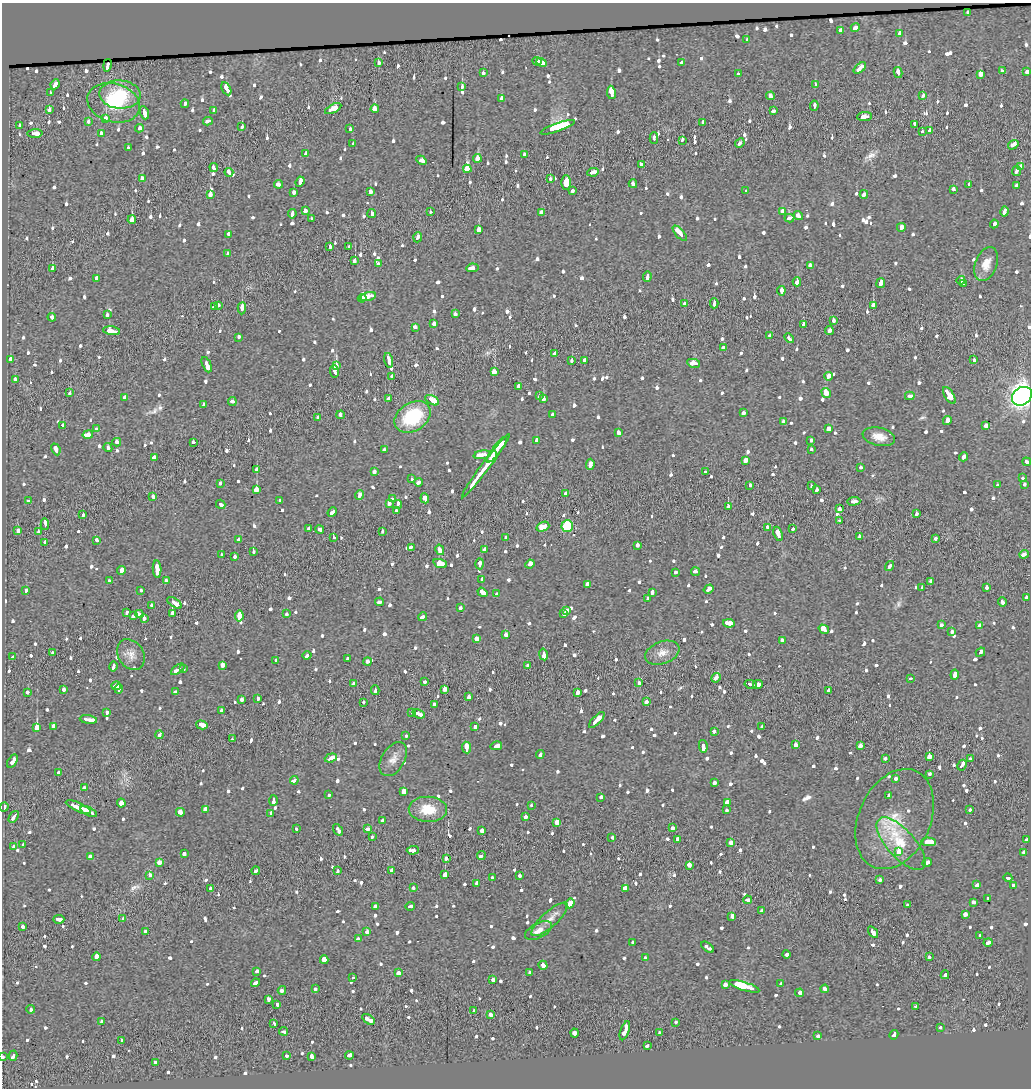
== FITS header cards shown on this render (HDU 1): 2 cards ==
NAXIS1  =                 1029
NAXIS2  =                 1086

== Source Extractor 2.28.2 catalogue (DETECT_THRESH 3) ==
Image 1029 x 1086 px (HDU 1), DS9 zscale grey, 1 PNG px = 1 image px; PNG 1033 x 1090 px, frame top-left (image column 1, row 1086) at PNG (2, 3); each listed source drawn as its Kron ellipse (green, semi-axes under 4 px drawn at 4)
Background 2.45e-05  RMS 0.013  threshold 0.0381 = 3 sigma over >= 5 px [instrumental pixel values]
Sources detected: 1136; of the 1136, the 500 brightest by FLUX_AUTO listed and drawn (636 fainter detections omitted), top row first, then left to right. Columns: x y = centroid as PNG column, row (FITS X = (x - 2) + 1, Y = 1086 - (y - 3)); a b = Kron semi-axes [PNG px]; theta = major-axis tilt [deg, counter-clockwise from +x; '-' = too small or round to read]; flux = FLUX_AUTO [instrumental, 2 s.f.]
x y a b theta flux
968 13 3 3 - 8.2
855 27 5 3 - 7.8
841 30 4 3 - 13
899 34 4 3 - 11
747 40 4 3 - 6.4
537 61 5 3 - 16
542 62 5 4 - 16
378 63 3 3 - 14
682 63 4 3 - 6.6
107 65 6 3 78 16
860 68 7 3 42 16
1002 71 4 3 - 8.7
898 72 5 3 - 17
1027 72 3 3 - 50
483 73 3 3 - 7.9
738 74 4 3 - 7.6
980 74 4 3 - 40
55 84 5 3 - 18
815 85 3 3 - 19
462 87 4 3 - 33
226 89 7 3 -63 42
611 92 7 3 -82 82
50 93 3 3 - 27
120 94 21 14 -4 36
771 96 4 3 - 8.3
923 96 3 3 - 16
502 98 3 3 - 14
113 103 27 19 -15 39
185 104 4 3 - 7.2
814 106 5 3 - 8.2
333 109 9 3 27 36
375 109 4 3 - 30
49 110 4 3 - 6.4
214 110 4 3 - 9.1
773 111 4 3 - 8.6
144 113 7 3 -70 22
865 116 7 3 6 16
106 118 3 3 - 21
89 121 3 3 - 8.1
208 121 5 3 - 8.7
703 122 4 3 - 7.1
915 124 4 3 - 7
20 126 4 3 - 6.4
242 127 3 3 - 6.3
558 127 18 4 19 320
139 128 4 3 - 12
350 129 3 3 - 14
930 130 3 3 - 25
922 132 3 3 - 8.2
101 133 4 3 - 8.1
35 134 7 3 3 16
654 138 6 3 -89 8.2
682 140 4 3 - 13
740 143 5 3 - 8.6
353 144 3 3 - 10
1013 145 6 3 35 16
128 148 3 3 - 7.6
306 154 3 3 - 14
524 154 3 3 - 15
477 158 4 3 - 60
421 160 5 4 - 14
641 165 4 3 - 12
214 167 4 3 - 7.1
1021 167 4 3 - 17
467 169 4 4 - 110
1016 171 5 3 - 12
229 172 4 3 - 15
593 172 5 3 - 13
142 178 4 3 - 10
550 179 3 3 - 8
300 182 5 3 - 13
566 182 7 5 89 38
279 184 4 3 - 12
633 184 4 3 - 12
969 185 4 3 - 12
1016 186 4 3 - 8
954 189 4 3 - 8.3
573 191 3 3 - 8.4
746 191 3 3 - 9.7
294 192 4 3 - 12
370 192 3 3 - 29
864 194 4 3 - 8.7
210 195 3 3 - 34
305 211 4 3 - 8
782 211 4 3 - 12
1004 211 5 3 - 12
430 212 3 3 - 6.7
541 213 4 3 - 17
292 214 5 3 - 12
372 214 4 3 - 64
798 216 5 3 - 8
311 218 3 3 - 8.5
789 218 5 3 - 24
132 220 4 3 - 50
994 224 4 3 - 7.3
901 227 4 3 - 13
479 230 3 3 - 42
680 233 10 3 -48 43
228 234 4 3 - 45
418 237 5 3 - 10
330 247 4 3 - 10
349 247 3 3 - 7.2
228 254 4 3 - 8.9
355 261 4 3 - 27
378 264 4 3 - 6.4
986 264 18 11 69 11
810 266 3 3 - 12
472 268 6 3 11 19
52 269 4 3 - 12
647 277 5 3 - 12
97 278 3 3 - 8
961 280 4 3 - 12
797 282 4 3 - 20
881 283 5 3 - 28
963 283 4 3 - 12
781 291 4 3 - 11
368 297 8 3 16 47
362 298 4 3 - 39
714 303 5 3 - 10
684 304 4 3 - 7.3
218 305 3 3 - 6.3
873 305 4 3 - 35
214 307 3 3 - 15
242 308 6 3 87 26
455 314 4 3 - 21
107 315 4 3 - 9.5
52 317 4 3 - 7.3
834 320 4 3 - 6.8
434 324 3 3 - 14
804 324 3 3 - 13
415 327 4 3 - 7.8
112 331 8 3 -8 25
829 331 4 3 - 11
770 336 3 3 - 6.8
239 337 4 3 - 6.5
789 338 5 3 - 11
723 347 3 3 - 6.7
555 353 3 3 - 8.7
11 359 4 3 - 31
389 360 7 3 -75 20
572 360 3 3 - 14
584 360 4 3 - 9.1
974 360 3 3 - 7.4
694 363 6 3 -10 20
207 365 8 3 -66 36
336 366 4 3 - 42
334 372 6 3 -86 36
494 372 3 3 - 89
392 376 3 3 - 13
828 376 4 3 - 13
15 379 3 3 - 14
519 386 4 3 - 11
70 393 3 3 - 9.3
826 393 5 3 - 54
949 395 9 4 -58 54
540 396 4 3 - 6.3
910 396 5 3 - 8.2
1022 396 11 8 36 640
125 397 4 4 - 8.8
389 399 4 3 - 8.8
543 399 3 3 - 44
432 400 7 3 -29 60
232 402 4 3 - 7.4
203 405 4 3 - 12
743 413 4 3 - 6.8
341 415 4 3 - 11
553 415 3 3 - 7.2
412 417 19 14 34 57
318 418 4 3 - 8.4
947 420 5 3 - 19
783 421 3 3 - 7.3
63 425 3 3 - 15
986 426 4 4 - 16
97 429 3 3 - 7.8
828 429 4 4 - 16
618 432 3 3 - 29
88 435 5 3 - 49
879 437 16 9 -13 9.1
537 440 3 3 - 16
811 440 4 3 - 9
117 442 4 3 - 9.2
193 442 3 3 - 11
108 448 4 3 - 10
56 449 6 3 -65 14
497 449 16 3 53 44
811 449 3 3 - 6.3
384 450 4 3 - 6.9
482 455 8 3 9 55
492 457 6 3 56 18
964 457 4 3 - 7.7
154 458 4 3 - 33
746 460 4 3 - 20
1027 462 4 3 - 6.8
590 464 5 4 - 13
486 466 39 3 53 160
861 468 3 3 - 6.8
257 469 3 3 - 12
374 472 4 3 - 8.3
705 472 3 3 - 6.3
1022 478 3 3 - 6.6
411 479 3 3 - 7.2
418 482 4 3 - 7.1
220 483 3 3 - 11
1024 484 3 3 - 6.3
750 485 4 3 - 13
997 485 3 3 - 7.1
811 486 3 3 - 8
256 490 4 3 - 63
817 490 4 3 - 6.8
566 494 4 3 - 6.4
359 495 5 3 - 14
153 497 4 3 - 6.3
392 498 3 3 - 11
425 498 5 3 - 24
280 500 4 3 - 8.6
29 501 4 3 - 7.6
854 501 6 3 3 11
389 503 4 3 - 9.7
221 504 5 3 - 9.5
397 504 4 3 - 12
728 507 3 3 - 16
840 509 3 3 - 15
396 511 3 3 - 6.4
332 512 5 3 - 8.1
916 514 3 3 - 8.1
83 515 3 3 - 8.5
840 521 4 3 - 11
45 524 6 3 -86 13
567 526 6 6 - 41
543 527 6 4 20 11
768 527 4 3 - 15
309 529 3 3 - 8.3
319 529 4 3 - 9.6
793 529 3 3 - 16
18 531 4 3 - 19
38 531 3 3 - 13
382 531 4 3 - 6.3
778 534 7 3 -70 26
860 537 4 3 - 12
333 538 3 3 - 16
506 538 3 3 - 8
935 538 3 3 - 6.5
239 539 3 3 - 8.2
97 540 4 3 - 7.5
45 542 3 3 - 14
638 545 3 3 - 7.9
411 547 4 3 - 9.6
485 549 3 3 - 21
440 550 5 3 - 18
253 552 3 3 - 27
222 554 3 3 - 6.8
1024 554 5 3 - 11
234 557 4 3 - 7
440 563 7 4 -20 41
480 564 5 3 - 9.5
530 564 5 3 - 22
889 566 5 3 - 11
157 569 9 4 -86 25
121 570 4 3 - 14
675 572 3 3 - 6.8
696 572 4 3 - 7.8
482 579 3 3 - 24
109 581 3 3 - 6.4
166 581 4 3 - 7.1
931 581 3 3 - 6.3
588 584 4 4 - 21
922 587 3 3 - 6.7
987 587 3 3 - 11
709 589 5 3 - 16
26 590 4 3 - 21
141 590 3 3 - 7.3
482 592 5 3 - 44
652 592 4 3 - 9.6
496 594 3 3 - 6.4
1027 597 3 3 - 9.9
647 599 3 3 - 6.5
379 602 4 3 - 8.4
1002 602 4 3 - 9
174 603 8 3 -32 21
151 606 4 3 - 7
460 607 3 3 - 8.1
566 611 4 3 - 9.4
126 613 4 3 - 9.1
172 613 3 3 - 110
139 614 4 3 - 7.5
287 614 4 3 - 13
563 614 3 3 - 19
134 616 4 3 - 20
239 616 5 3 - 36
423 617 4 3 - 15
144 618 3 3 - 16
729 623 6 3 -10 58
941 625 3 3 - 7.5
980 625 3 3 - 10
824 629 5 4 - 78
952 632 3 3 - 6.7
505 635 3 3 - 25
476 638 4 3 - 47
782 640 3 3 - 8.5
980 652 5 3 - 8.4
53 653 3 3 - 7.5
662 653 18 11 21 9.3
543 654 6 3 -79 28
131 655 16 12 -57 7.9
307 655 4 3 - 8.9
12 657 3 3 - 18
347 659 4 3 - 6.7
276 660 3 3 - 6.9
368 661 4 4 - 9.7
222 665 4 3 - 57
114 666 5 3 - 10
527 666 4 3 - 6.4
178 669 8 3 36 16
183 669 3 3 - 6.6
955 675 5 3 - 15
716 678 5 3 - 9.7
910 678 3 3 - 7.5
424 682 3 3 - 7.2
639 683 3 3 - 26
353 684 4 3 - 7.2
750 684 6 3 -12 19
758 684 5 3 - 36
116 686 5 3 - 12
119 689 4 3 - 11
444 689 3 3 - 40
64 690 3 3 - 19
375 690 5 3 - 8.4
829 690 3 3 - 15
176 691 4 3 - 8.2
27 692 3 3 - 7.6
578 693 4 3 - 29
469 697 4 3 - 9.6
242 699 4 3 - 8.1
257 699 4 3 - 12
363 702 3 3 - 6.4
646 702 3 3 - 7.9
434 705 4 3 - 20
222 711 4 3 - 21
412 712 3 3 - 8.1
107 713 4 3 - 6.9
419 714 6 3 -21 22
88 720 8 3 -8 27
597 720 10 3 45 25
202 725 6 3 -15 43
475 726 4 3 - 8.2
53 727 4 3 - 19
762 727 3 3 - 6.7
37 728 4 3 - 110
714 732 4 3 - 9.8
159 735 4 3 - 9.6
406 735 3 3 - 8.2
232 739 3 2 - 7.5
795 745 4 3 - 20
496 746 6 3 13 18
703 746 6 3 -80 48
860 746 4 3 - 11
466 748 6 3 -84 37
540 754 4 3 - 8.8
929 757 3 3 - 70
331 758 6 3 20 20
393 759 19 11 59 7.8
885 759 3 3 - 7.6
970 759 3 3 - 9.7
12 761 7 3 57 26
962 765 5 3 - 33
58 772 3 3 - 7.7
930 774 3 3 - 7.9
896 778 3 3 - 6.4
294 780 4 3 - 20
714 783 4 3 - 8.5
85 788 4 3 - 15
404 791 4 4 - 40
329 795 3 3 - 9.3
889 795 3 3 - 9.8
601 797 4 3 - 9.2
273 800 5 3 - 15
727 802 4 3 - 57
121 803 4 3 - 18
531 805 3 3 - 8.4
4 807 5 3 - 7.2
78 807 14 3 -25 52
205 809 4 4 - 21
428 809 19 12 -3 21
726 810 4 3 - 6.3
970 810 3 3 - 7
89 811 9 3 -25 41
180 812 4 3 - 24
270 813 3 3 - 7.4
14 817 6 3 56 12
525 817 3 3 - 10
895 819 52 36 65 49
382 820 3 3 - 9
557 822 4 4 - 27
672 828 3 3 - 11
296 829 3 3 - 7
367 829 4 3 - 12
338 830 6 3 -55 12
482 830 4 3 - 23
372 837 3 3 - 8.3
612 837 4 3 - 8.6
678 839 4 3 - 16
1026 840 3 3 - 6.5
928 842 7 3 -4 77
730 843 4 3 - 48
23 844 3 3 - 6.4
901 844 33 14 -48 30
14 847 4 3 - 16
413 850 6 3 2 22
898 852 4 3 - 23
1024 852 3 3 - 13
184 853 3 3 - 12
481 856 4 3 - 13
90 857 4 4 - 22
446 858 3 3 - 7
159 862 4 3 - 18
927 863 5 3 - 7.7
689 865 4 3 - 61
391 870 3 3 - 14
256 871 4 3 - 6.3
338 871 4 3 - 9
445 874 3 3 - 110
150 875 4 3 - 7.1
520 875 3 3 - 6.4
493 878 3 3 - 12
1008 878 4 3 - 10
879 880 3 3 - 6.8
477 883 3 3 - 18
977 885 4 3 - 10
1013 885 4 3 - 8.2
413 888 4 3 - 6.6
210 889 4 3 - 8.2
625 889 4 3 - 63
988 898 3 3 - 6.8
748 900 4 3 - 9.6
974 902 4 3 - 6.5
570 903 5 4 - 22
908 905 4 3 - 7.5
410 906 5 3 - 7.1
376 907 4 3 - 25
762 911 3 3 - 7.9
965 915 3 3 - 32
732 916 3 3 - 33
59 919 5 3 - 11
123 919 3 3 - 10
550 919 23 7 42 8.5
22 927 4 3 - 6.4
538 931 15 7 28 6.9
146 932 4 3 - 12
367 932 3 3 - 32
873 932 6 3 -56 17
980 935 3 3 - 7.1
358 939 3 3 - 9.8
633 942 3 3 - 6.8
988 942 4 3 - 14
707 947 7 3 -37 10
786 954 4 3 - 13
96 957 4 3 - 43
929 957 3 3 - 8.1
645 958 3 3 - 10
324 960 4 3 - 59
543 965 4 3 - 18
257 971 4 3 - 6.9
530 972 4 3 - 6.5
398 973 4 4 - 12
945 975 4 3 - 9.4
353 977 3 3 - 19
493 980 3 3 - 13
255 983 4 3 - 8.8
725 984 4 3 - 17
781 984 4 3 - 16
744 986 16 3 -17 470
315 989 3 3 - 9
825 989 4 3 - 7.8
282 990 4 3 - 6.4
800 993 4 3 - 37
268 999 4 3 - 9.1
277 1004 4 3 - 6.4
916 1006 4 3 - 6.9
31 1009 4 3 - 9.3
473 1011 3 3 - 18
490 1014 3 3 - 23
368 1019 7 3 -33 24
102 1021 3 3 - 7.3
675 1022 3 3 - 7.1
274 1024 4 3 - 11
941 1028 3 3 - 7.4
284 1031 4 3 - 11
625 1031 10 3 71 100
659 1032 3 3 - 6.8
575 1033 4 3 - 18
894 1035 5 3 - 13
818 1036 3 3 - 9.8
121 1041 3 3 - 6.7
647 1046 4 3 - 12
286 1055 3 3 - 8.4
349 1055 4 3 - 11
13 1056 5 3 - 13
3 1057 3 2 - 11
312 1057 4 3 - 13
156 1062 3 3 - 9.8
At the frame edge (FLAGS 8, measured only in part): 2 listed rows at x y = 1022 396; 3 1057
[636 fainter detections neither listed nor drawn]